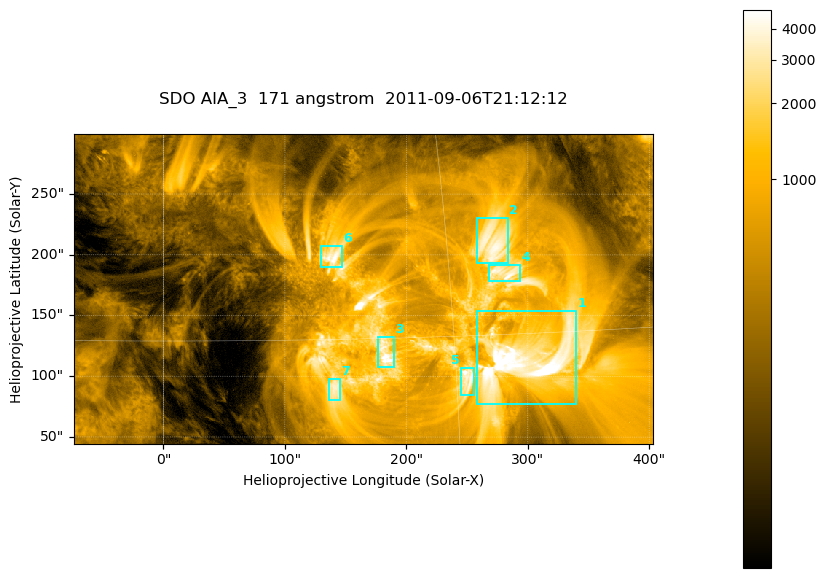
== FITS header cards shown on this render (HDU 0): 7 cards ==
TELESCOP= 'SDO     '           /
INSTRUME= 'AIA_3   '           /
WAVELNTH=                  171 /
WAVEUNIT= 'angstrom'           /
DATE-OBS= '2011-09-06T21:12:12.34' /
CTYPE1  = 'HPLN-TAN'           /
CTYPE2  = 'HPLT-TAN'           /

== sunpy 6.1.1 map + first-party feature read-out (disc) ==
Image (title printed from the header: SDO AIA_3  171 angstrom  2011-09-06T21:12:12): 795 x 425 px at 0.599 arcsec/px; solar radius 952 arcsec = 1589 px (partial field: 4.3% of the solar disc is inside the frame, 100% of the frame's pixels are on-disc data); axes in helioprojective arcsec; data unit not stated in the header (colour bar unlabelled)
Pointing: header CRPIX1/2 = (2050.96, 2049.84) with CRVAL1/2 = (0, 0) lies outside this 795 x 425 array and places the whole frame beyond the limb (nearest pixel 1.29 R_sun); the SolarSoft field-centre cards XCEN/YCEN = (164.5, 171.9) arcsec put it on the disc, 1719 arcsec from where CRPIX/CRVAL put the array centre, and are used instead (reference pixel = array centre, CRVAL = XCEN/YCEN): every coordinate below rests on XCEN/YCEN
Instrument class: DISC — disc imager (sunpy class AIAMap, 171 A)
Bright regions (active regions / flare kernels): reference = the on-disc median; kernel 7 px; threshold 5 sigma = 2069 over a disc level ~432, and >= 1.15x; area >= 337 px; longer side >= 5 px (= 3 arcsec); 7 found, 7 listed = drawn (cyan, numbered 1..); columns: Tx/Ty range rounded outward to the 2 arcsec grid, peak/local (2 s.f.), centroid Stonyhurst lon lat
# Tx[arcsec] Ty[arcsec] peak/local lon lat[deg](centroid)
1 258..340 76..154 15 +19 +14
2 258..284 192..232 9.7 +17 +20
3 176..190 106..132 11 +11 +14
4 268..294 178..192 9.4 +18 +18
5 244..256 84..108 9.9 +16 +13
6 130..148 190..208 10 +9 +19
7 136..146 80..98 8.1 +9 +12